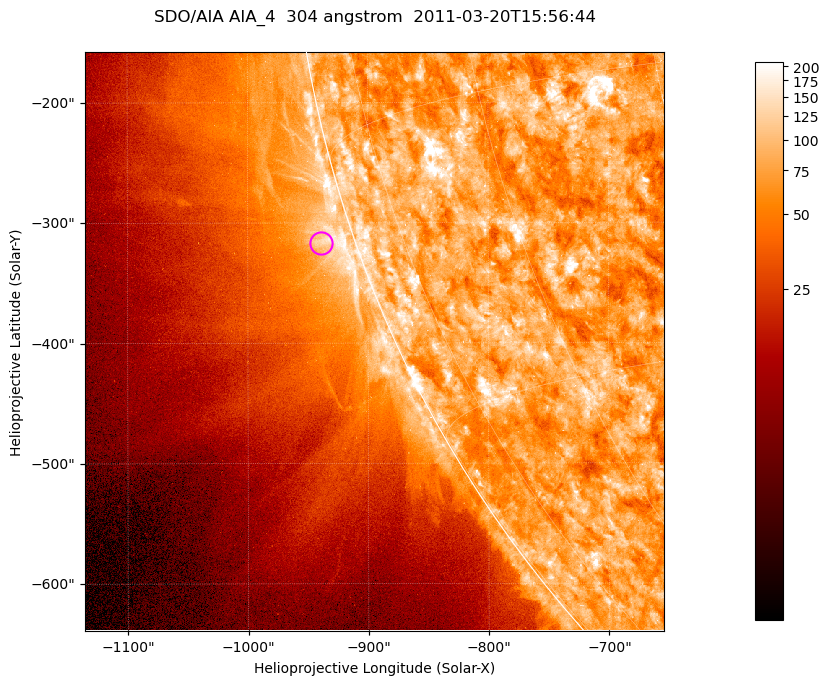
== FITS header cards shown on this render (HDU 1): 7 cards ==
TELESCOP= 'SDO/AIA '           / For AIA: SDO/AIA
INSTRUME= 'AIA_4   '           / For AIA: AIA_ATA1, AIA_ATA2, AIA_ATA3 or AIA_AT
WAVELNTH=                  304 / [angstrom] Wavelength
WAVEUNIT= 'angstrom'           / Wavelength unit: angstrom
DATE-OBS= '2011-03-20T15:56:44.123' / [ISO] Date when observation started; ISO 8
CTYPE1  = 'HPLN-TAN'           / CTYPE1; Typically HPLN
CTYPE2  = 'HPLT-TAN'           / CTYPE2; Typically HPLT

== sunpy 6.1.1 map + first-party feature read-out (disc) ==
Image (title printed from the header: SDO/AIA AIA_4  304 angstrom  2011-03-20T15:56:44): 802 x 802 px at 0.6 arcsec/px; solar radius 964 arcsec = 1606 px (partial field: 3.5% of the solar disc is inside the frame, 44% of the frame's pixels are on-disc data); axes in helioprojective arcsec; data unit not stated in the header (colour bar unlabelled)
Orientation: roll -0.132 deg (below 1 deg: not rotated)
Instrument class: DISC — disc imager (sunpy class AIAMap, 304 A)
Bright regions (active regions / flare kernels): reference = the on-disc median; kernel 7 px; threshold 5 sigma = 126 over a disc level ~76.7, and >= 1.15x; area >= 643 px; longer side >= 10 px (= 6 arcsec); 0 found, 0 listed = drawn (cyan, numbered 1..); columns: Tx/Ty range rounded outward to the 2 arcsec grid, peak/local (2 s.f.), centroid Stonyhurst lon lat
Off-limb structures (1.02-1.3 R_sun): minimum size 321 px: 3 found; the strongest spans PA ~105..110 deg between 1.02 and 1.04 R_sun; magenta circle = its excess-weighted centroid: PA ~110 deg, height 1.03 R_sun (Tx ~-940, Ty ~-316 arcsec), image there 1.9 x the reference